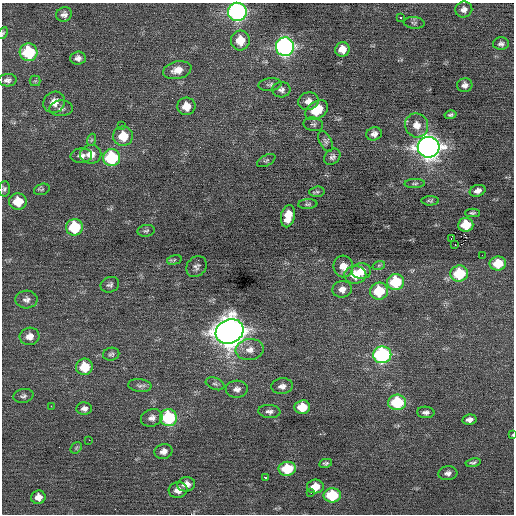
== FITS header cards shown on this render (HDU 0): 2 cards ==
NAXIS1  =                  512 / Axis length
NAXIS2  =                  512 / Axis length

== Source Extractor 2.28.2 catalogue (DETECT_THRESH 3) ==
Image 512 x 512 px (HDU 0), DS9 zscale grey, 1 PNG px = 1 image px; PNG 516 x 516 px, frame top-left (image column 1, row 512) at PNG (2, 3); each listed source drawn as its Kron ellipse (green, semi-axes under 4 px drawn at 4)
Background 0.0449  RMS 0.71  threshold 2.12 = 3 sigma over >= 5 px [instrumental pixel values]
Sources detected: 101; all 101 listed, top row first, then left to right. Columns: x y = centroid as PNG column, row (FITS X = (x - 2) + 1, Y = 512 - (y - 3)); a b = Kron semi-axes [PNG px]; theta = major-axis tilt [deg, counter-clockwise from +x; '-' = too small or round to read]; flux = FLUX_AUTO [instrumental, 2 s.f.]
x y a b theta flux
464 9 8 8 - 230
237 12 9 9 - 15000
64 14 8 7 - 190
400 17 3 3 - 450
414 23 10 6 -5 110
3 33 6 4 60 65
240 40 10 9 - 870
501 44 8 6 -1 160
285 47 9 9 - 16000
342 49 7 7 - 550
29 52 9 8 - 3100
78 58 7 6 - 210
177 70 14 9 12 510
7 80 9 6 4 180
35 81 5 5 - 82
270 84 11 6 7 140
465 85 8 7 - 220
281 90 9 7 4 170
308 101 10 8 20 350
54 102 11 10 - 480
186 106 9 9 - 650
61 108 11 8 3 190
317 110 12 8 35 1100
450 115 6 4 13 99
313 124 10 7 -9 130
122 125 2 2 - 47
417 125 12 11 - 540
374 134 8 6 15 230
123 136 10 9 - 1100
91 140 6 4 70 73
326 141 11 6 -63 150
429 147 11 10 - 40000
91 154 10 9 - 560
81 156 11 7 5 240
332 157 9 7 44 170
112 158 8 8 - 3900
266 160 10 5 28 99
415 184 10 4 2 93
4 189 7 6 - 120
42 189 8 5 17 93
478 191 8 5 18 240
317 192 8 5 7 100
430 201 9 5 1 99
18 202 9 8 - 1100
308 204 10 5 4 92
472 213 7 4 0 83
288 216 11 7 78 730
466 225 8 7 - 1300
75 227 8 8 - 2600
146 231 9 6 8 97
451 238 3 2 - 60
455 244 3 2 - 63
482 255 2 2 - 22
174 260 7 4 15 71
498 263 8 7 - 1200
379 265 6 4 19 71
343 266 11 10 - 480
197 267 11 9 45 200
361 271 10 8 1 680
459 273 9 8 - 2200
355 275 11 9 1 790
396 282 8 8 - 2500
110 285 9 7 21 150
342 289 10 8 8 340
379 291 9 8 - 1900
26 299 11 9 3 230
229 331 14 12 27 73000
30 336 10 8 12 390
250 350 14 10 8 470
111 354 8 6 11 120
382 355 9 8 - 8400
84 367 8 8 - 1200
215 384 10 6 -21 130
140 385 12 6 -7 190
282 386 11 8 6 270
237 389 11 8 4 260
23 396 10 7 12 150
397 402 9 7 4 2800
51 406 2 2 - 81
302 407 8 7 - 1000
84 409 8 6 -1 170
269 411 11 6 -5 200
426 412 8 6 -3 170
152 418 11 8 18 280
168 418 8 8 - 3900
469 420 7 5 11 210
513 435 4 2 - 40
89 440 2 2 - 150
76 448 6 5 - 77
163 451 9 7 19 270
326 463 6 4 10 97
473 463 7 4 11 97
287 469 8 7 - 1900
448 473 9 7 6 210
266 478 4 3 - 250
186 484 9 7 8 370
315 486 8 7 - 700
178 490 9 8 - 370
311 493 3 2 - 48
332 495 8 7 - 2300
38 497 7 6 - 360
At the frame edge (FLAGS 8, measured only in part): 3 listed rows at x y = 237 12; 3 33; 513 435